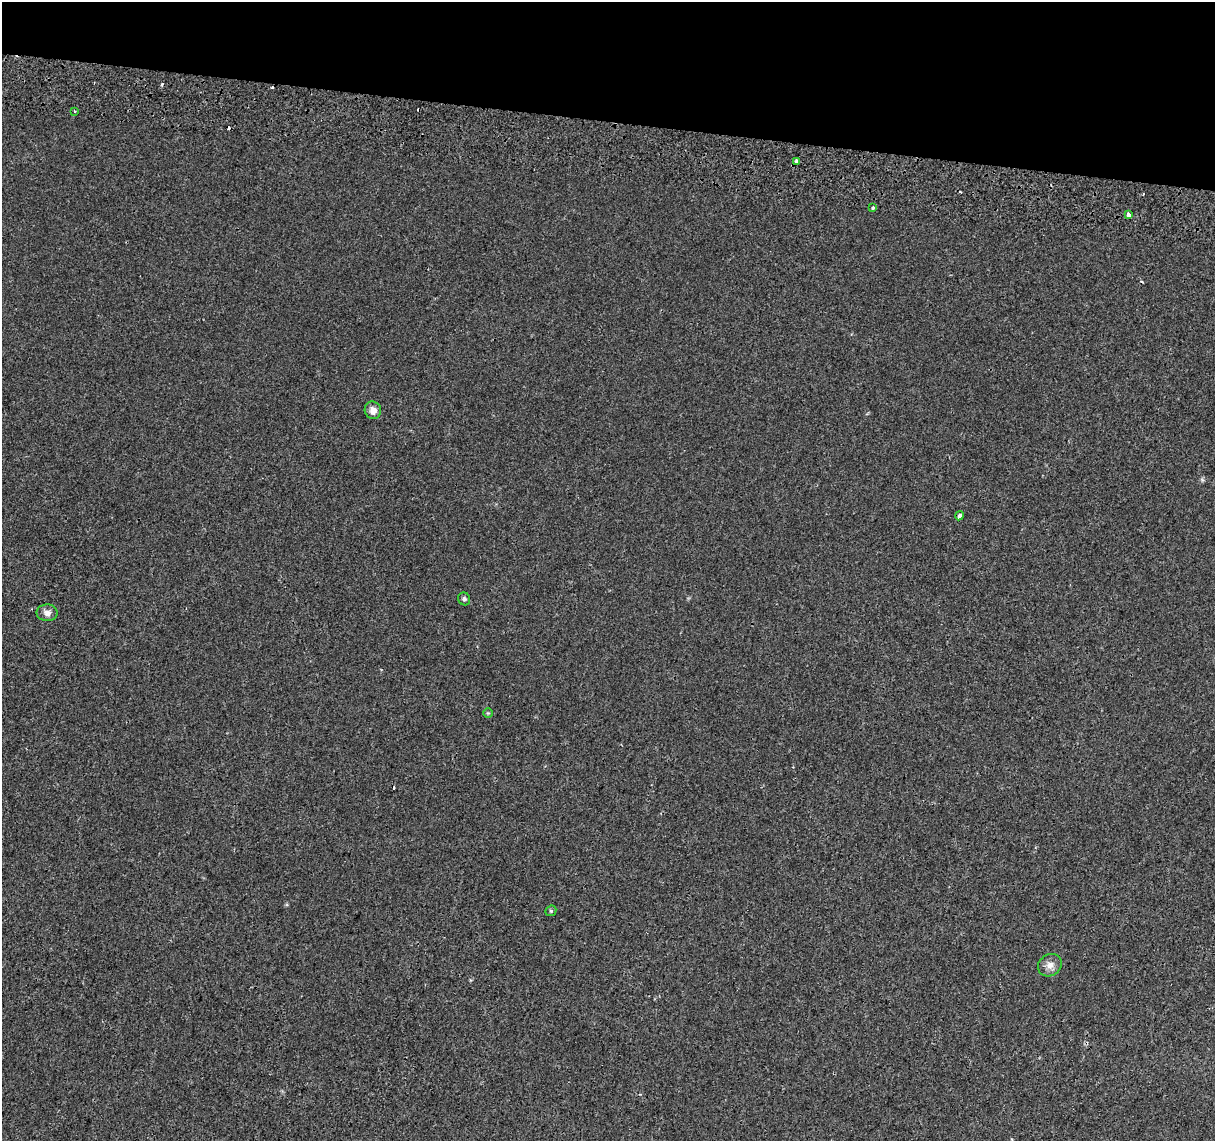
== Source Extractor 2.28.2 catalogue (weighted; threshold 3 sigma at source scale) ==
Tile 2 of 4 x 4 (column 2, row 1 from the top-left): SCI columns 1237-2449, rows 3700-4838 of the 4894 x 5182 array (HDU 1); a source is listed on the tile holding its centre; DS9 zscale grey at full resolution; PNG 1217 x 1143 px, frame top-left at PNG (2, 2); each listed source drawn as its Kron ellipse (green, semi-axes under 4 px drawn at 4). Shown black and unused: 11% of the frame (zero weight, under 2 of 3 exposures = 3% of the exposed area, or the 3 px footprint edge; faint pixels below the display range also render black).
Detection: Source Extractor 2.28.2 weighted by HDU 2 'WHT'; one run over the whole footprint, this tile lists its part. Background 5.13e-04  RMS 0.0039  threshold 0.0174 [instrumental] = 3 sigma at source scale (4.5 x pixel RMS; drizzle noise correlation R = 1.50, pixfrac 1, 0.0396/0.0396 arcsec/px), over >= 5 px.
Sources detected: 18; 7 cosmic-ray / hot-pixel residue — neither listed nor drawn; the other 11 listed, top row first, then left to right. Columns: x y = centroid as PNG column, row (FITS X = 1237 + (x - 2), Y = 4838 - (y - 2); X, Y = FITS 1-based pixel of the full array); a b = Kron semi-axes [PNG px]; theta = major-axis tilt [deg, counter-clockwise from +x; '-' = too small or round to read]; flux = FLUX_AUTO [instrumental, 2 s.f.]
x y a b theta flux
74 111 4 2 - 0.34
796 161 3 3 - 2.1
872 208 3 3 - 1.3
1128 214 3 3 - 14
373 410 9 8 - 2.9
959 516 5 3 - 3.4
464 599 6 6 - 0.81
47 613 10 8 -2 1.9
488 713 5 5 - 0.44
551 911 6 5 - 0.55
1050 965 12 10 36 2.7
Overlapping masked pixels (flux is a lower limit): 1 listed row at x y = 1128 214